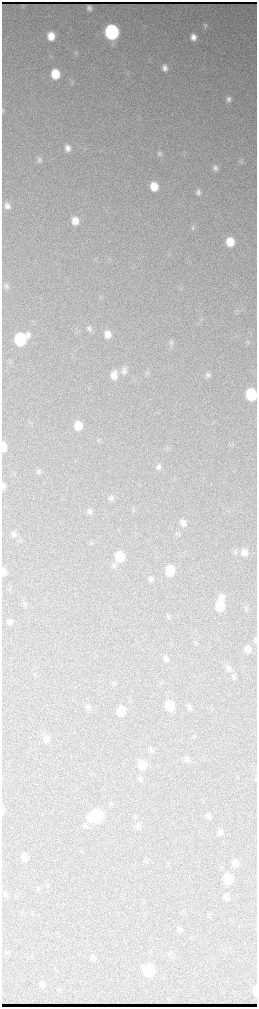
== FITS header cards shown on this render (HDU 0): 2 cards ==
NAXIS1  =                  510 / length of data axis 1
NAXIS2  =                 2010 / length of data axis 2

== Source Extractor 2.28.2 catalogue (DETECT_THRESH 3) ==
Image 510 x 2010 px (HDU 0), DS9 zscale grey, zoomed out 1/2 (1 PNG px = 2 x 2 image px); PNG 259 x 1009 px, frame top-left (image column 2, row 2010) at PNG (2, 2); no overlay
Background 3510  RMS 39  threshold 116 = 3 sigma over >= 5 px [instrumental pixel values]
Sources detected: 84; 5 cannot appear on this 1/2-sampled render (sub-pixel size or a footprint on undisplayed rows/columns) and are not listed; the other 79 listed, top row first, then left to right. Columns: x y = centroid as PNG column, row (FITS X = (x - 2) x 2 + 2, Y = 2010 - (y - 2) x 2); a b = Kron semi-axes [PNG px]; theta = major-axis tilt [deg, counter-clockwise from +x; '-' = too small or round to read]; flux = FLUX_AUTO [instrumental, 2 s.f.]
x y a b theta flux
23 6 2 1 - 2.6e+03
205 25 7 6 - 1.9e+04
112 32 8 8 - 2.3e+06
51 36 8 7 - 1.3e+05
193 37 7 6 - 5.9e+04
76 53 4 3 - 9.2e+03
165 68 8 6 -75 4.8e+04
55 74 8 7 - 2.3e+05
228 99 7 7 - 3.2e+04
3 111 3 1 - 5.3e+03
68 148 8 7 - 5.1e+04
160 154 8 6 -72 2.4e+04
40 160 7 6 - 2.4e+04
241 161 7 6 - 1.8e+04
215 168 7 6 - 3.0e+04
154 186 7 6 - 1.3e+05
198 192 8 6 -82 3.1e+04
7 206 6 5 - 3.9e+04
75 221 8 7 - 9.9e+04
193 227 7 5 -63 1.6e+04
230 242 7 7 - 1.7e+05
6 286 4 3 - 1.7e+04
89 329 8 6 -64 2.6e+04
108 334 8 6 -82 6.8e+04
20 339 9 8 - 6.9e+05
171 343 8 6 85 2.2e+04
124 371 11 7 78 3.8e+04
114 375 10 7 84 8.0e+04
208 375 7 7 - 2.4e+04
251 394 8 7 - 5.6e+05
78 426 8 7 - 1.4e+05
4 447 7 4 -89 5.7e+04
159 467 8 6 84 2.6e+04
38 471 7 6 - 2.0e+04
111 498 8 7 - 2.8e+04
90 511 8 6 -83 2.1e+04
183 523 9 7 -76 4.2e+04
14 534 8 7 - 2.7e+04
176 534 4 2 - 5.6e+03
235 552 8 5 79 1.9e+04
244 552 9 8 - 5.8e+04
120 557 8 7 - 2.2e+05
113 565 8 7 - 2.5e+04
170 570 8 7 - 2.3e+05
150 579 8 6 89 2.2e+04
222 597 9 7 -85 5.7e+04
220 606 9 7 -87 2.0e+05
246 608 6 4 -62 1.5e+04
168 616 6 5 - 1.3e+04
9 622 5 5 - 3.2e+04
255 640 9 4 90 1.6e+04
247 649 8 7 - 5.7e+04
166 659 7 6 - 2.7e+04
228 668 8 6 89 2.7e+04
234 676 6 5 - 1.7e+04
169 705 8 7 - 2.2e+05
189 707 8 6 -46 2.5e+04
88 708 8 4 78 1.6e+04
121 711 8 6 -82 1.1e+05
47 739 9 7 -82 4.1e+04
151 750 8 5 -70 1.9e+04
186 759 7 6 - 2.1e+04
142 765 9 8 - 1.3e+05
140 779 6 5 - 1.6e+04
97 816 11 9 19 6.3e+05
208 816 8 6 -41 2.4e+04
138 826 7 7 - 2.8e+04
220 832 7 7 - 3.4e+04
24 857 8 6 -80 5.6e+04
235 863 8 6 -78 5.3e+04
228 879 8 7 - 1.8e+05
5 894 3 3 - 1.2e+04
226 897 8 6 -80 2.8e+04
180 929 8 6 88 2.1e+04
169 953 5 5 - 1.5e+04
93 957 7 5 -64 1.8e+04
149 970 8 7 - 4.2e+05
42 984 8 6 -75 2.6e+04
255 990 9 4 -88 5.2e+04
At the frame edge (FLAGS 8, measured only in part): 3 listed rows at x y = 251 394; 255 640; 255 990
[5 sub-pixel or undisplayed-footprint detections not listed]